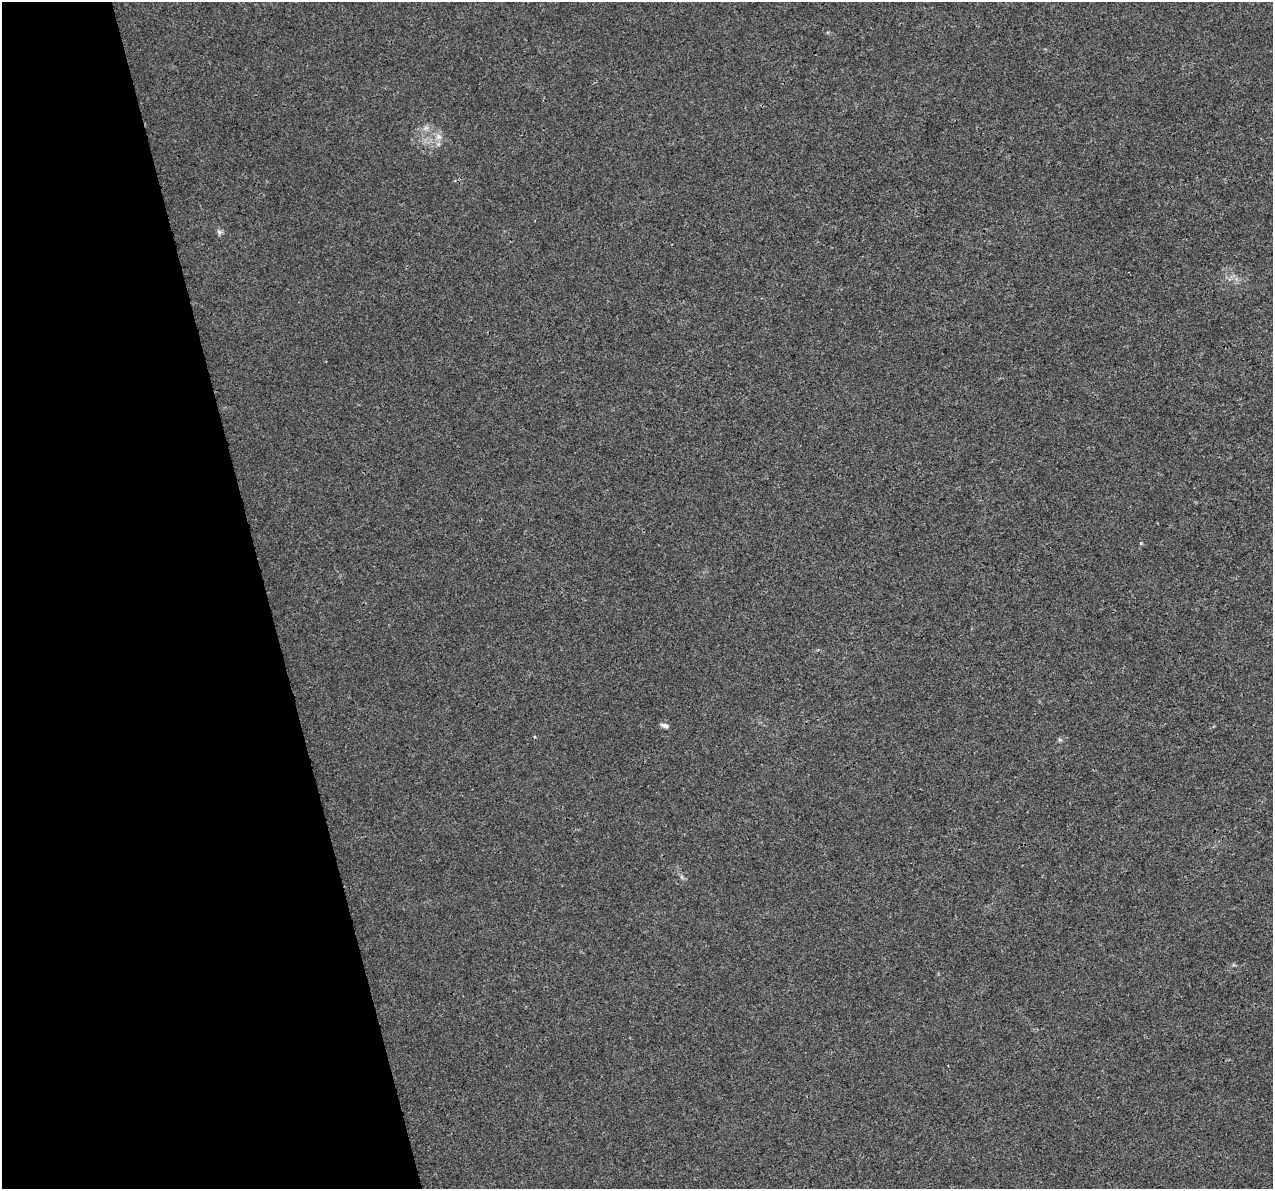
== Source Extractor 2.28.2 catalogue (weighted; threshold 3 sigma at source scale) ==
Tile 5 of 4 x 4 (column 1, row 2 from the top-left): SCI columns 2-1272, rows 2462-3648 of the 5085 x 4877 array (HDU 1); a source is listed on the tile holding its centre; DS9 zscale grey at full resolution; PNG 1275 x 1191 px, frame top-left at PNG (2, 2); no overlay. Shown black and unused: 21% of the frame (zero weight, under 3 of 4 exposures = <1% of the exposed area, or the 3 px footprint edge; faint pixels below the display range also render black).
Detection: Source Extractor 2.28.2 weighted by HDU 2 'WHT'; one run over the whole footprint, this tile lists its part. Background 0.00463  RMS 0.0025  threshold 0.0112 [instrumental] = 3 sigma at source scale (4.5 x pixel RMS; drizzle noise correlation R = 1.50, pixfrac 1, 0.0396/0.0396 arcsec/px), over >= 5 px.
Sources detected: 6; all 6 listed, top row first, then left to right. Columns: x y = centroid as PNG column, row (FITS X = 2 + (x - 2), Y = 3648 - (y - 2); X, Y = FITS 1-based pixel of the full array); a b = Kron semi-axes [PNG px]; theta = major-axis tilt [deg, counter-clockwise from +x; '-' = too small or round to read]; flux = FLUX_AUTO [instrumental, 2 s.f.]
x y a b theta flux
426 128 7 6 - 0.78
438 137 9 8 - 1.5
219 232 7 4 -45 0.57
665 726 10 5 -17 0.84
1060 740 6 4 -18 0.35
682 877 7 4 -71 0.45